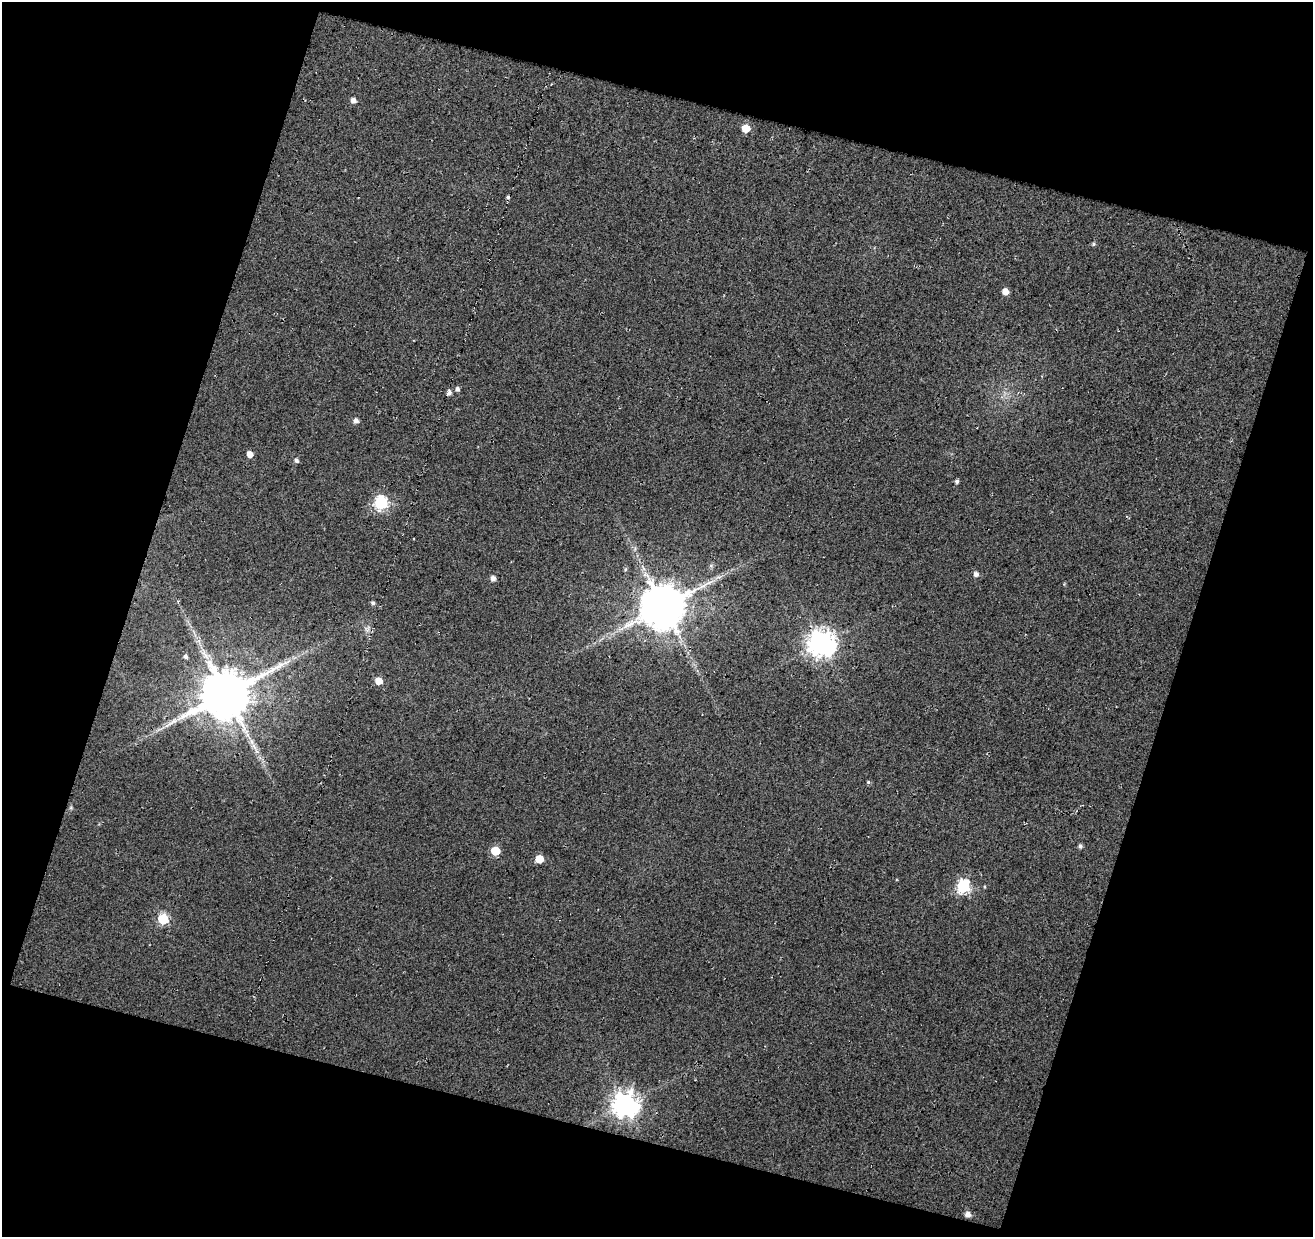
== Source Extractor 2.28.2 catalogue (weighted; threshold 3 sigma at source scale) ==
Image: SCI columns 1-1311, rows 56-1290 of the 1311 x 1347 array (HDU 1 of 3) = the unmasked area's bounding box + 8 px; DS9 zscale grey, full resolution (1 PNG px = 1 image px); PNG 1315 x 1239 px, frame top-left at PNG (2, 2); no overlay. Shown black and unused: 36% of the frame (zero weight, under 3 of 5 exposures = <1% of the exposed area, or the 3 px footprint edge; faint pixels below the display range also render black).
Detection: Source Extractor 2.28.2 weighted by HDU 2 'WHT'. Background 0.0109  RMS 0.015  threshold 0.0673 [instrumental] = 3 sigma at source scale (4.5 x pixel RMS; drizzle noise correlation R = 1.50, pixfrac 1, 0.0396/0.0396 arcsec/px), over >= 5 px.
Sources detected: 31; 2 long thin detections or spike segments (spike, bleed or trail) — not listed; the other 29 listed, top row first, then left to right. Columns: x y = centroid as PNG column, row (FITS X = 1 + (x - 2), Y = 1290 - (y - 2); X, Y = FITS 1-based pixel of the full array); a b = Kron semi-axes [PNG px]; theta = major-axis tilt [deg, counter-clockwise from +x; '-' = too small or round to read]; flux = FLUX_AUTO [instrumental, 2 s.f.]
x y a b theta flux
353 100 5 5 - 7.6
746 128 6 5 - 30
508 197 4 4 - 2.1
1093 244 5 4 - 2.2
1005 291 5 5 - 13
457 389 5 5 - 3.8
449 393 5 4 - 5.9
356 421 5 5 - 6.1
250 454 5 5 - 10
296 460 5 5 - 4.1
957 481 4 4 - 3.5
381 503 6 6 - 220
625 569 6 4 87 2.1
976 574 6 6 - 5.4
493 578 5 5 - 6.8
373 603 5 4 - 3.1
664 606 13 13 - 5700
821 643 9 8 - 1600
186 657 5 5 - 3.2
379 681 6 5 - 17
226 694 16 14 28 7100
868 782 5 4 - 1.9
1080 846 5 4 - 3.9
495 851 6 5 - 52
539 859 5 5 - 32
963 886 6 6 - 220
163 919 6 6 - 110
625 1105 9 8 - 1500
968 1214 5 5 - 8.3